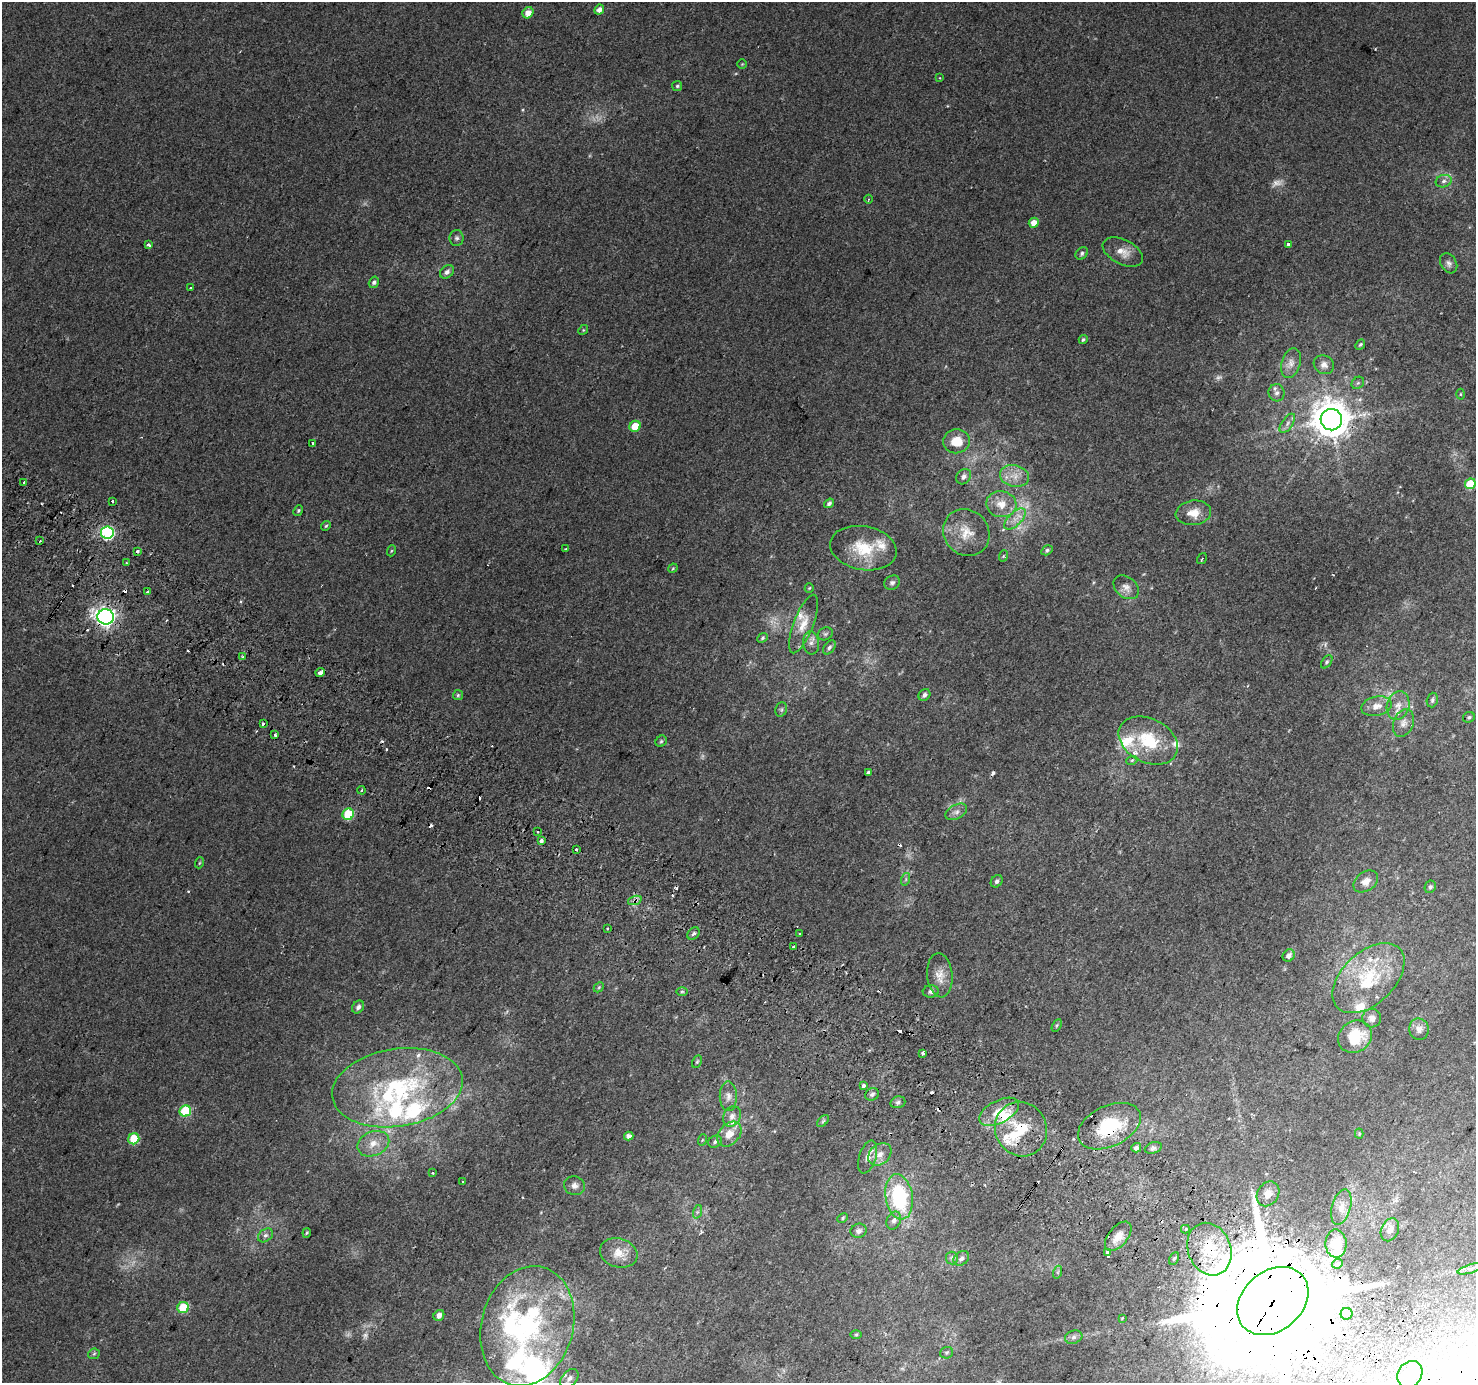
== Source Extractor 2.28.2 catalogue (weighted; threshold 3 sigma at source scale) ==
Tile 6 of 4 x 4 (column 2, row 2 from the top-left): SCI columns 1504-2977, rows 3051-4431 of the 5947 x 6033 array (HDU 1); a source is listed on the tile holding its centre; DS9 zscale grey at full resolution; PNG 1478 x 1385 px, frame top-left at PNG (2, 2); each listed source drawn as its Kron ellipse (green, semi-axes under 4 px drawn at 4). Shown black and unused: <1% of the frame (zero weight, under 2 of 3 exposures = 2% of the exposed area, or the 3 px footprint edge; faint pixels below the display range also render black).
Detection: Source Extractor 2.28.2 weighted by HDU 2 'WHT'; one run over the whole footprint, this tile lists its part. Background 0.00369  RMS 0.0038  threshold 0.0172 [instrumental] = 3 sigma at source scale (4.5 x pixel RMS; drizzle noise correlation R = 1.50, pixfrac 1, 0.0396/0.0396 arcsec/px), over >= 5 px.
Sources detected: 224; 6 too faint to see at this stretch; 3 inside a brighter object's white glare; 26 cosmic-ray / hot-pixel residue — neither listed nor drawn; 21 inside a brighter listed object's ellipse — not listed separately; the other 168 listed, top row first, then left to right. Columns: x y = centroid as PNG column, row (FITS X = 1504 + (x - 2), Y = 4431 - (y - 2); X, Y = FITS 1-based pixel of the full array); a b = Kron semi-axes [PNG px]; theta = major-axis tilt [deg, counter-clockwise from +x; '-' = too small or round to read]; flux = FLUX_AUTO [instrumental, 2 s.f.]
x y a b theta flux
599 10 5 4 - 2
528 13 6 5 - 3.7
742 64 4 4 - 0.37
940 78 3 2 - 0.29
677 86 5 5 - 0.6
1444 181 8 6 17 1.3
868 199 4 3 - 0.32
1034 223 5 5 - 3.4
457 238 8 7 - 1
1288 244 3 3 - 15
148 245 4 3 - 0.97
1123 252 22 12 -26 4.4
1082 253 7 5 49 0.84
1449 263 11 7 -60 1.4
447 272 8 6 42 1.5
374 282 6 4 56 0.87
190 288 3 2 - 0.75
583 330 5 4 - 0.45
1083 340 5 4 - 0.71
1360 344 6 4 48 0.54
1291 363 15 9 72 2.9
1324 365 10 9 - 2.1
1358 383 7 5 44 0.71
1277 393 8 8 - 1.5
1460 394 5 3 - 0.36
1331 420 11 10 - 900
1287 423 11 5 55 1.5
635 426 6 5 - 7
957 441 13 12 - 6.9
313 443 4 3 - 1.2
1014 476 14 10 -12 4.3
964 477 8 6 50 1.6
24 482 3 3 - 1.5
1470 484 5 5 - 12
112 501 3 3 - 1.8
829 503 5 4 - 0.99
1001 504 15 13 -9 5.7
298 510 6 4 50 0.59
1193 513 18 12 7 4.9
1015 519 13 6 45 2.9
326 526 5 4 - 0.52
107 532 6 6 - 58
966 533 24 22 -50 9.3
40 541 3 2 - 0.66
863 548 34 22 -11 14
565 549 3 3 - 0.34
1047 550 6 4 31 0.79
137 551 3 3 - 2.4
391 551 5 3 - 0.39
1003 556 6 3 71 0.44
1202 559 6 2 56 0.44
126 563 3 2 - 0.4
673 568 5 4 - 0.43
892 583 8 6 31 1.1
1126 587 14 10 -39 2.7
809 588 5 4 - 0.41
148 592 3 2 - 0.47
106 617 8 7 - 200
803 624 31 10 69 5.8
825 634 8 6 26 0.78
763 638 6 4 41 0.54
811 643 11 8 -83 1.9
829 647 8 5 50 0.99
243 657 4 3 - 0.94
1327 662 7 4 53 0.7
320 672 5 4 - 3.3
458 695 5 5 - 0.56
924 695 6 5 - 1.2
1432 700 7 5 73 0.84
1376 706 15 9 13 3.8
1398 706 14 11 73 3.7
781 709 7 5 70 0.69
1469 717 6 5 - 0.66
1403 723 14 10 68 2.7
263 724 3 3 - 1.7
275 735 3 3 - 1.9
1148 740 31 22 -27 19
661 741 6 5 - 0.58
1132 760 6 3 18 0.49
868 772 4 3 - 0.67
362 790 4 2 - 0.35
956 812 11 7 28 1.8
348 814 6 5 - 19
538 831 3 3 - 1.3
541 841 3 3 - 2
576 849 3 3 - 0.67
199 863 5 3 - 0.38
906 879 6 4 72 0.56
997 881 7 5 49 0.93
1366 881 13 9 36 3
1430 887 6 5 - 0.71
635 900 7 4 18 1
607 929 3 3 - 1.7
799 933 3 3 - 1
693 934 7 5 45 1
794 946 3 3 - 1.2
1289 956 6 5 - 1.6
940 975 22 12 -84 4.7
1368 978 43 26 44 23
599 987 6 4 46 0.53
682 991 6 4 0 0.55
931 992 8 6 2 1.2
358 1007 7 5 53 1.3
1372 1018 9 9 - 2.1
1057 1025 7 4 59 0.5
1419 1029 11 9 -78 2.1
1355 1037 17 15 35 13
922 1053 3 3 - 1.1
697 1062 7 4 63 0.53
863 1086 3 3 - 3.2
397 1088 66 39 9 55
872 1094 7 6 - 1.2
728 1096 15 8 -89 2.5
898 1102 7 5 15 0.89
185 1111 6 5 - 22
999 1112 21 11 28 6.6
732 1116 11 8 61 2.3
823 1121 7 4 45 0.65
1109 1126 33 20 25 21
1021 1129 27 26 - 16
729 1134 14 10 48 4.7
1359 1134 5 4 - 0.46
629 1136 4 4 - 2
134 1139 5 5 - 13
702 1140 6 3 71 0.39
715 1142 7 5 29 1.1
373 1144 16 12 23 4.7
1136 1148 5 5 - 1.3
1153 1148 9 5 19 1
880 1154 13 10 42 3.6
868 1157 17 8 72 3.1
432 1173 3 3 - 0.95
463 1182 3 3 - 0.65
574 1186 10 9 - 1.9
1268 1194 13 10 56 3.4
899 1197 23 13 -80 34
1341 1207 18 9 74 3.4
697 1212 7 4 71 0.74
843 1218 5 4 - 0.62
894 1221 9 6 65 1.6
1185 1229 4 3 - 0.83
1390 1230 12 8 66 2.1
859 1231 8 7 - 1.3
307 1233 5 4 - 0.44
265 1235 8 6 37 1.1
1118 1236 17 9 51 4.3
1336 1244 14 10 -88 6.6
1209 1249 27 21 -68 20
1107 1252 4 3 - 3.4
619 1253 19 14 -17 5.3
952 1258 6 6 - 0.94
961 1258 8 6 39 1.4
1174 1259 6 4 61 0.66
1337 1264 6 4 26 1.3
1471 1269 14 2 17 0.89
1058 1272 6 4 72 0.56
1273 1301 39 30 40 14000
183 1308 6 5 - 14
1346 1314 6 5 - 2.5
439 1315 6 5 - 1.9
1122 1318 2 2 - 0.22
527 1326 61 46 74 76
856 1335 6 4 1 0.42
1074 1337 9 6 16 1.3
947 1353 6 5 - 0.68
94 1354 6 5 - 0.65
1410 1374 14 11 55 5.2
569 1378 11 7 47 2.1
Overlapping masked pixels (flux is a lower limit): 7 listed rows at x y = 1331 420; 106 617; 635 900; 1109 1126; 1021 1129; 1209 1249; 1273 1301
Isophote crosses this tile's border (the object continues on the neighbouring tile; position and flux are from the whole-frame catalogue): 1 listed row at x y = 1273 1301